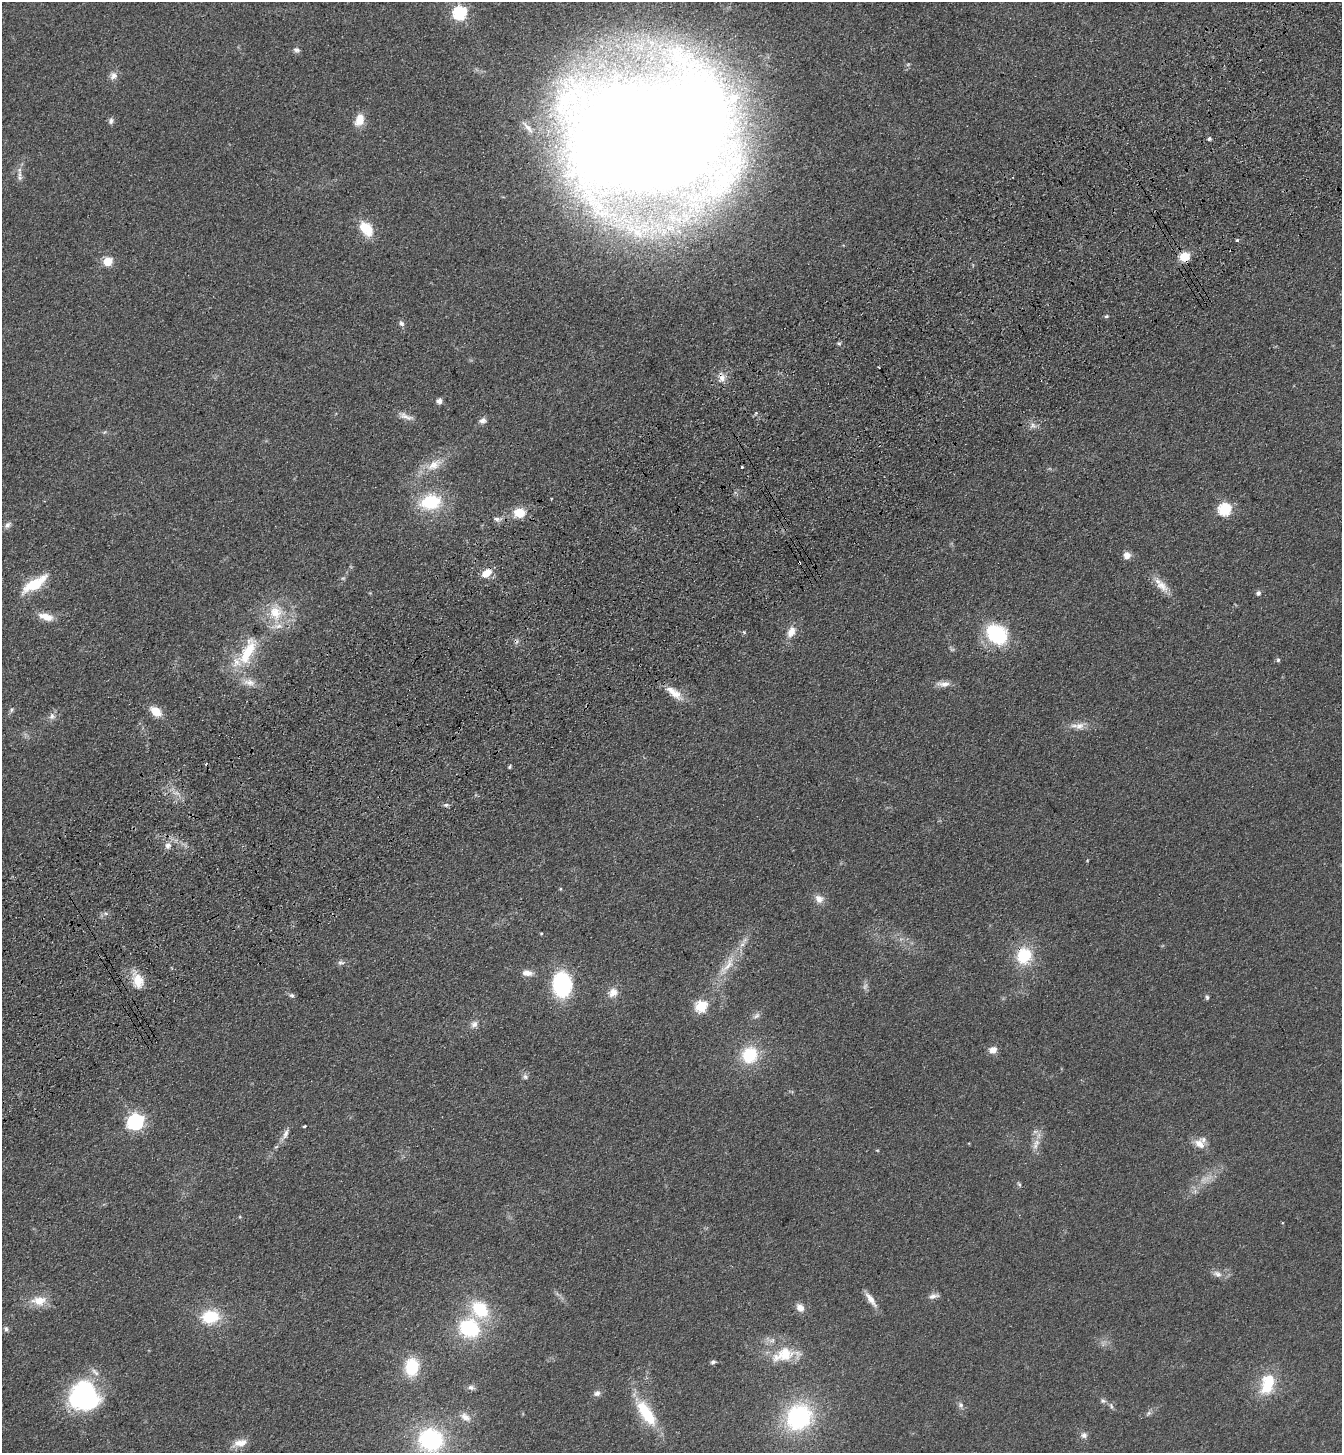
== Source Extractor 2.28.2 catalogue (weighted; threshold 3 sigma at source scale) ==
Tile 10 of 4 x 4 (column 2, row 3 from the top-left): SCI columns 1573-2912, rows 1557-3007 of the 5958 x 6014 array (HDU 1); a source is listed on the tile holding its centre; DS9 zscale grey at full resolution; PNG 1344 x 1455 px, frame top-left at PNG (2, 2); no overlay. Shown black and unused: <1% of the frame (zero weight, under 3 of 4 exposures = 6% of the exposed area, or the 3 px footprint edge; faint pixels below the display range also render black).
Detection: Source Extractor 2.28.2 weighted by HDU 2 'WHT'; one run over the whole footprint, this tile lists its part. Background 0.118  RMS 0.0089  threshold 0.0402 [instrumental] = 3 sigma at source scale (4.5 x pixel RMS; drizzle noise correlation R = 1.50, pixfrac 1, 0.05/0.05 arcsec/px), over >= 5 px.
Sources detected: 114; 3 too faint to see at this stretch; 1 cosmic-ray / hot-pixel residue — not listed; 6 inside a brighter listed object's ellipse — not listed separately; the other 104 listed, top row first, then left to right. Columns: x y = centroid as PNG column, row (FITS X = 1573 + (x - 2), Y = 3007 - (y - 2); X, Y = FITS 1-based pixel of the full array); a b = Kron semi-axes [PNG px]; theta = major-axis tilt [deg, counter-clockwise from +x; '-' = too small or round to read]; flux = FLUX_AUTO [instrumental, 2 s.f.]
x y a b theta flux
460 13 6 6 - 150
297 50 9 6 -26 2.7
113 76 11 10 - 4.9
359 120 15 10 69 12
111 121 9 6 72 2.7
651 137 139 84 9 3400
1209 139 4 4 - 2.1
19 176 19 6 89 5.1
364 227 18 15 -41 19
635 231 43 13 -32 43
1237 240 4 4 - 1.3
1184 257 6 5 - 52
107 261 5 5 - 33
1106 316 6 4 20 1.4
401 323 9 6 -56 2.6
878 367 3 2 - 0.71
722 377 15 9 -84 7.2
439 401 6 6 - 3.8
756 413 5 4 - 1.2
405 416 23 7 -22 6.3
482 420 9 7 19 3.9
1033 425 9 7 36 3.7
434 465 24 12 35 16
742 467 3 3 - 2.3
430 502 27 19 15 45
1225 509 6 6 - 110
519 513 10 8 4 20
498 519 14 6 -4 4
8 525 11 7 41 3.4
1127 555 8 8 - 6.5
486 573 14 9 40 11
343 578 6 4 0 1.4
34 584 32 11 32 29
1162 586 23 11 -47 12
1258 593 6 5 - 2.6
276 612 25 20 82 30
46 617 20 8 -16 10
744 632 5 4 - 1
791 632 16 10 63 9.4
997 634 22 17 -39 68
248 651 45 16 64 44
1278 660 6 5 - 1.5
249 682 18 10 -12 8.8
944 684 18 8 0 6.9
674 693 27 10 -37 13
12 710 7 4 71 1.8
156 711 13 8 -38 14
52 716 9 9 - 4.3
1079 726 14 10 19 7.6
509 767 5 3 - 1.3
446 805 7 5 0 2.1
168 846 10 9 - 5.5
560 889 4 4 - 0.93
819 899 12 10 -34 6.9
541 933 3 3 - 0.92
1024 955 16 14 67 40
341 962 10 6 0 2.8
727 966 35 11 51 22
527 973 13 8 -5 6.6
138 981 19 14 -79 16
562 984 19 14 -86 110
613 992 14 11 35 8.4
292 995 8 5 -36 2.1
1207 997 6 5 - 1.7
701 1006 6 6 - 75
756 1016 11 7 33 3.4
474 1024 10 9 - 4.6
993 1050 9 7 9 7.4
750 1055 17 16 - 40
525 1077 7 6 - 2.5
135 1122 7 7 - 270
304 1126 4 3 - 1.1
1035 1131 9 4 8 2.4
285 1134 19 6 62 5.6
1036 1142 11 7 22 4.9
1200 1144 15 10 -37 9.7
877 1150 5 3 - 0.73
1019 1184 6 4 -45 1.4
1217 1274 13 8 -31 5.1
933 1296 14 7 12 4.1
871 1299 22 7 -55 8.3
39 1301 22 14 -1 16
800 1308 11 9 -53 6.4
480 1309 22 18 -44 42
210 1317 17 12 10 40
469 1328 24 21 -25 61
6 1329 7 5 -69 2.2
785 1355 38 17 12 28
713 1362 6 5 - 2
412 1367 16 12 84 39
1267 1384 30 17 72 33
471 1387 9 6 -17 2.9
597 1393 9 7 25 3.6
84 1396 31 29 -56 120
1103 1401 8 6 -23 2.4
961 1405 8 7 - 2.9
1111 1406 10 5 -72 2.3
646 1413 36 14 -57 42
1148 1413 8 6 23 2.2
465 1417 15 9 -35 7
799 1417 28 25 54 110
1084 1435 9 8 - 3.6
431 1440 25 23 -15 110
240 1443 19 10 14 10
Overlapping masked pixels (flux is a lower limit): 4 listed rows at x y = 651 137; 1184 257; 722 377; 1024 955
Isophote crosses this tile's border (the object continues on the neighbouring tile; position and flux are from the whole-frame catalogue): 1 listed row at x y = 651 137